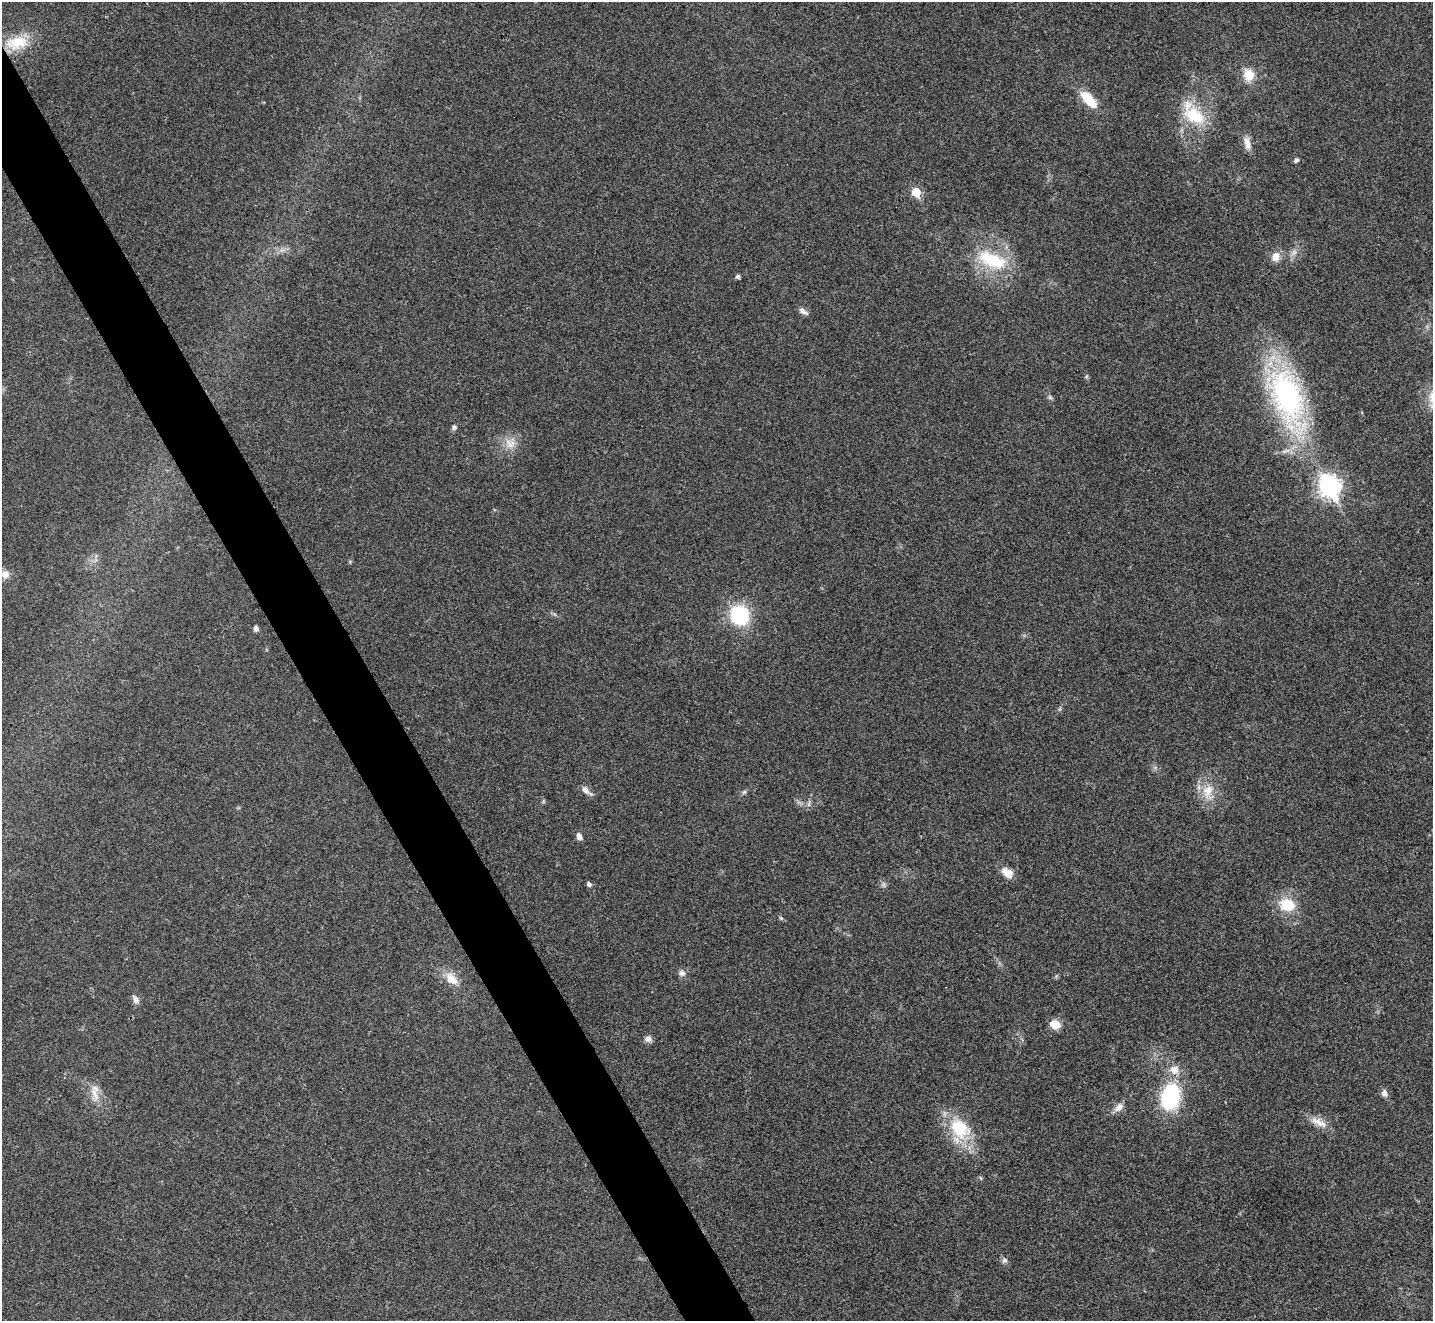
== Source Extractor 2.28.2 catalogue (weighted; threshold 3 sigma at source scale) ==
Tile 11 of 4 x 4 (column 3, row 3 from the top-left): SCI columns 2870-4300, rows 1610-2928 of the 5735 x 5724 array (HDU 1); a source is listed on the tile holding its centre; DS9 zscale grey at full resolution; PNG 1435 x 1323 px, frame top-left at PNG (2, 2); no overlay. Shown black and unused: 5% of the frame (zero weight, under 3 of 4 exposures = <1% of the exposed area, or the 3 px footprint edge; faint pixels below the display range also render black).
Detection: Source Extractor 2.28.2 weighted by HDU 2 'WHT'; one run over the whole footprint, this tile lists its part. Background 0.0205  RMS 0.0043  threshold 0.0191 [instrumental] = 3 sigma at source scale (4.5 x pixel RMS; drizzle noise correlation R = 1.50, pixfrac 1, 0.05/0.05 arcsec/px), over >= 5 px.
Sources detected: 45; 1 too faint to see at this stretch — not listed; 1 inside a brighter listed object's ellipse — not listed separately; the other 43 listed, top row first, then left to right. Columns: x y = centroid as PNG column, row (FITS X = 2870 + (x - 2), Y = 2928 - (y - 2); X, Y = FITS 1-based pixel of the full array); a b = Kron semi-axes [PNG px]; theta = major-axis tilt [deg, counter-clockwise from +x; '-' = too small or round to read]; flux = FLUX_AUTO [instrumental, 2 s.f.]
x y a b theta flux
17 43 31 17 10 13
1249 75 14 12 -75 7
1088 99 24 10 -47 11
1194 114 35 18 -47 19
1247 143 18 8 -74 3.3
1296 160 6 5 - 0.89
916 192 6 5 - 13
281 250 7 4 -71 1
1276 257 12 10 62 3.9
992 260 44 20 -23 23
738 276 5 4 - 1.3
803 311 13 6 -35 2
1087 376 6 4 70 0.56
1050 397 7 5 -59 0.88
1287 397 74 33 -71 100
454 428 7 6 - 1.1
510 444 19 10 -50 5
1329 486 10 8 -61 230
5 574 11 10 - 2.9
739 615 20 18 -57 29
256 628 6 5 - 1.4
585 790 14 8 -51 2.2
1208 791 24 16 87 9.1
744 792 8 4 44 0.82
809 804 9 4 81 1
579 836 8 6 -67 1.9
1007 873 16 10 -37 4.5
589 884 5 4 - 1.4
1287 905 17 14 -11 12
781 918 7 4 -44 0.66
682 973 9 8 - 1.8
451 979 20 12 -46 6.5
135 999 11 7 -62 2.2
1055 1024 12 10 -26 4.6
648 1039 8 7 - 1.9
1174 1070 13 13 - 5
94 1092 31 8 -77 5.4
1385 1093 9 7 -64 2
1170 1097 24 17 80 39
1119 1107 13 8 49 2.9
1319 1122 25 9 -27 5
960 1129 28 21 -46 21
1004 1260 9 7 35 1.3